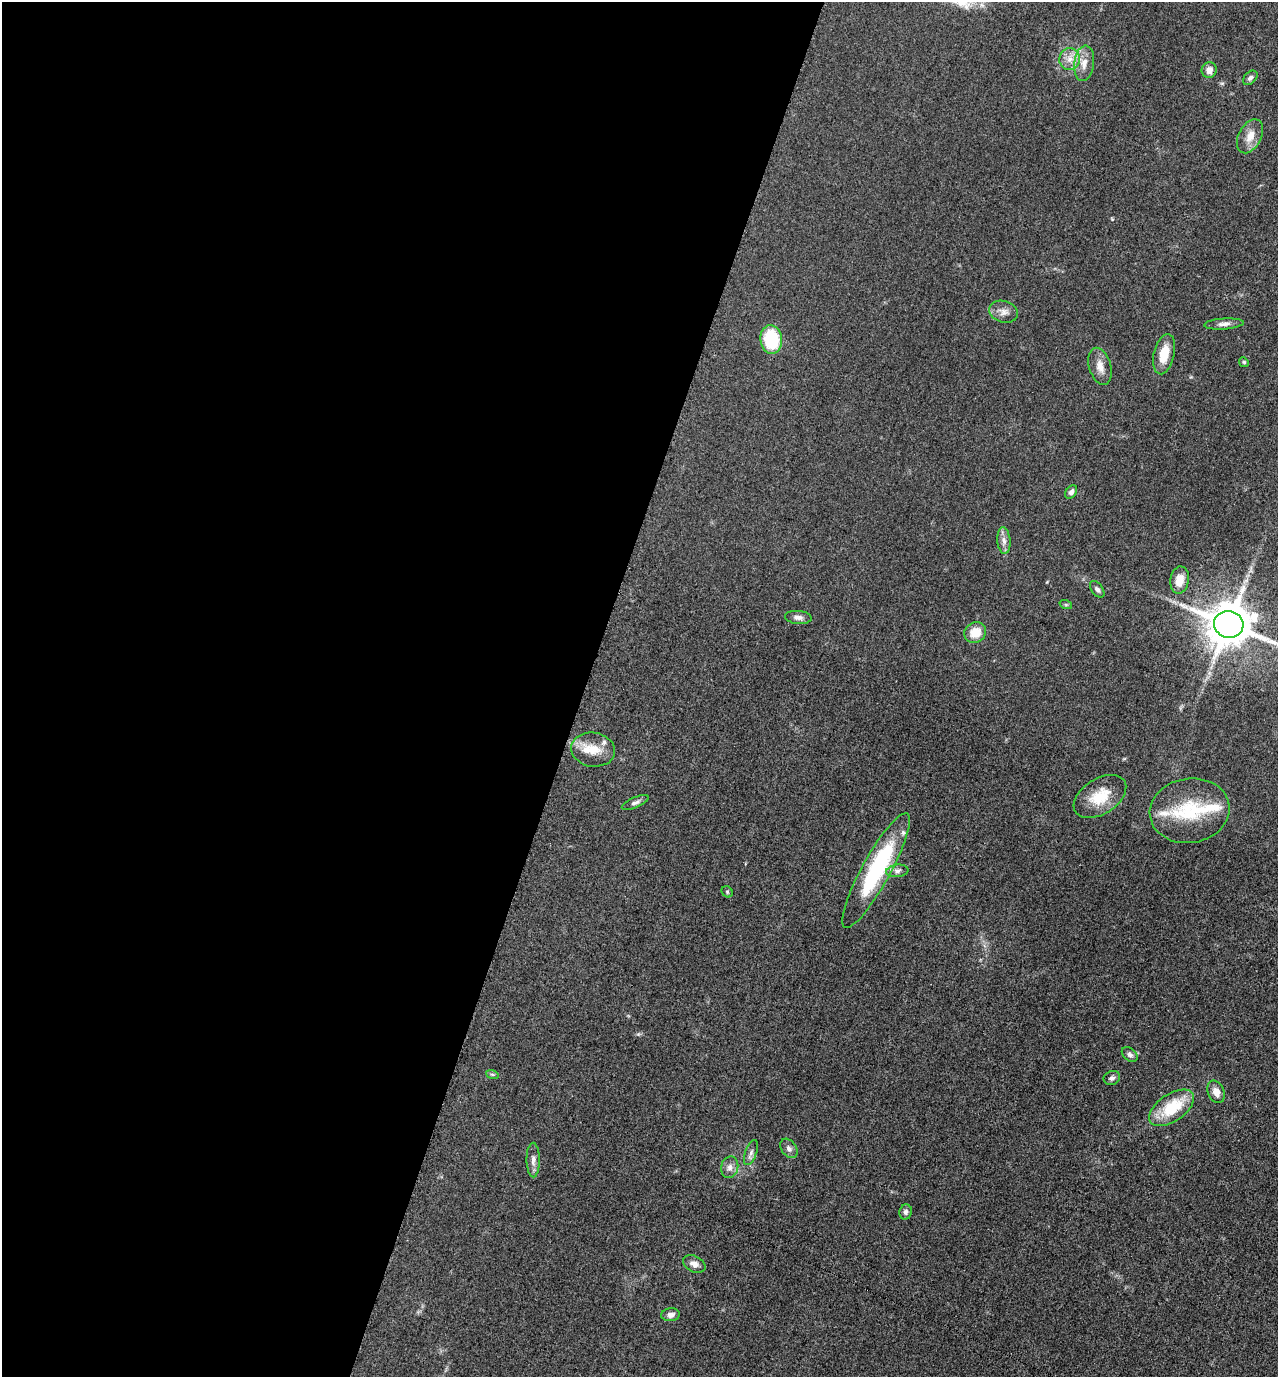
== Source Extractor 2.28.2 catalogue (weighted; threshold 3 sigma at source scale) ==
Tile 5 of 4 x 4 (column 1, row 2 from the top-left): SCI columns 278-1553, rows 2763-4137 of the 5530 x 5520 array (HDU 1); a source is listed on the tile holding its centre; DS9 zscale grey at full resolution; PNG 1280 x 1379 px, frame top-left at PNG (2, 2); each listed source drawn as its Kron ellipse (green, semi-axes under 4 px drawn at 4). Shown black and unused: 46% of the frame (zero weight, under 3 of 5 exposures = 1% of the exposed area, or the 3 px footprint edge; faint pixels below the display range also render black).
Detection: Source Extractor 2.28.2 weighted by HDU 2 'WHT'; one run over the whole footprint, this tile lists its part. Background 0.0497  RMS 0.0056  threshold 0.025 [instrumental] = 3 sigma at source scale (4.5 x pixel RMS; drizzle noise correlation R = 1.50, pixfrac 1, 0.05/0.05 arcsec/px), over >= 5 px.
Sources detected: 42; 4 inside a brighter listed object's ellipse — not listed separately; the other 38 listed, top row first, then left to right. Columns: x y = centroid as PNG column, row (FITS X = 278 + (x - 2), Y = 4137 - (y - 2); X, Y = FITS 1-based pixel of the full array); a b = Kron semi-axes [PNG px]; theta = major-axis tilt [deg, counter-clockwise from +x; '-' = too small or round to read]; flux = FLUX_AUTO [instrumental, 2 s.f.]
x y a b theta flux
1070 59 11 10 - 5
1084 63 18 10 83 6
1209 70 8 7 - 3.4
1250 78 8 5 44 1.6
1250 136 18 11 62 6.6
1003 312 15 10 -17 4.2
1224 324 20 5 4 2.8
771 339 14 10 -84 31
1164 354 20 10 77 10
1244 362 5 4 - 0.72
1100 366 19 11 -74 5.6
1071 492 7 5 53 1.8
1004 541 13 6 -85 3.1
1180 580 14 9 80 7.3
1097 589 9 5 -53 1.8
1066 605 6 4 -18 0.73
798 617 13 6 -4 2.6
1229 624 15 13 -11 1900
975 632 11 10 - 8.5
593 750 22 17 -9 11
1100 796 29 17 32 16
635 802 14 5 23 1.8
1190 811 40 32 10 33
876 870 65 14 61 63
897 871 11 6 6 2.2
727 892 6 5 - 0.78
1130 1054 9 6 -41 1.8
492 1074 6 4 -19 0.88
1112 1078 8 7 - 1.6
1216 1092 12 8 -67 4.8
1172 1108 25 13 34 22
789 1148 10 7 -56 2.5
751 1153 13 5 69 2.2
533 1160 17 6 -90 3
730 1167 11 8 76 3.1
906 1212 7 6 - 1.5
694 1264 12 8 -27 3.5
670 1315 9 6 5 2.6
Isophote crosses this tile's border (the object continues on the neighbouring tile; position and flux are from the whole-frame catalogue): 1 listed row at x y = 1229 624